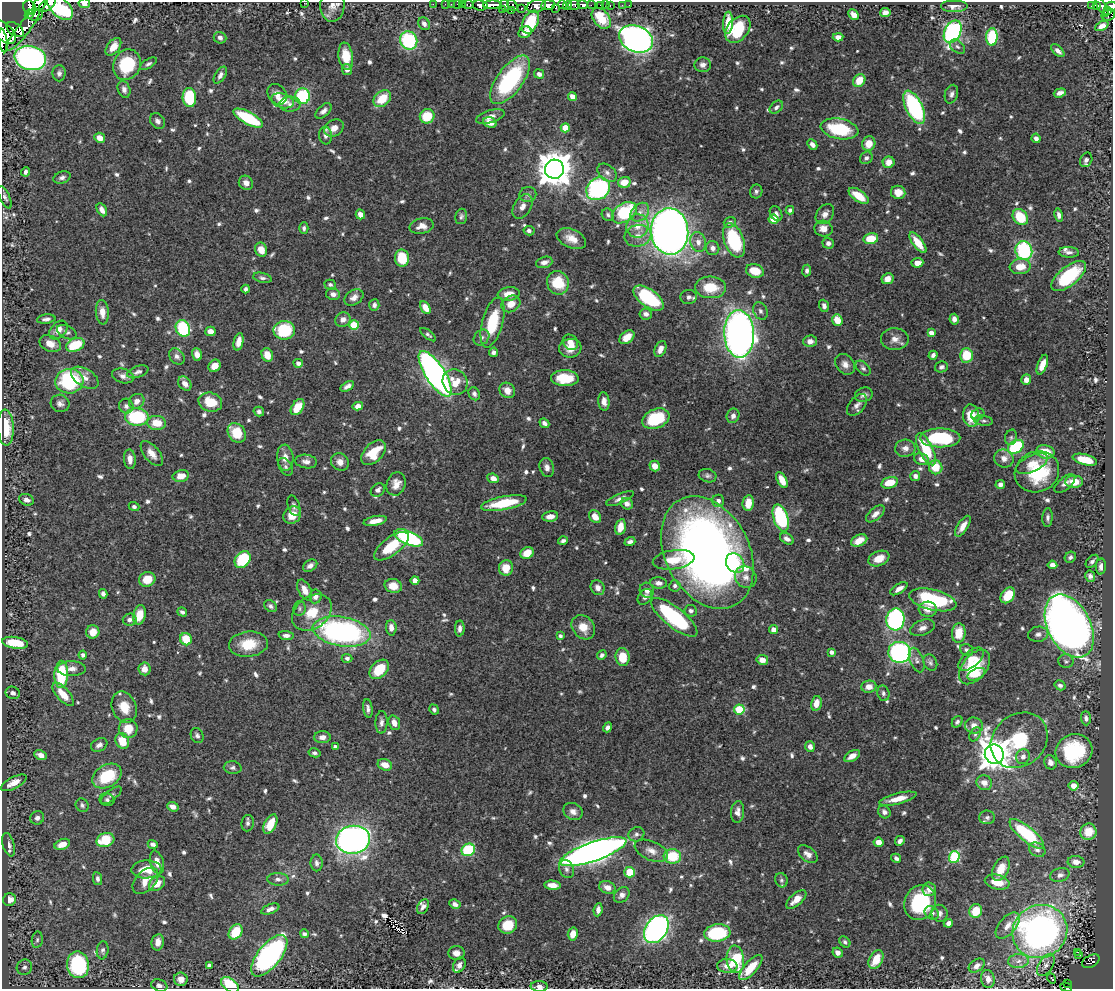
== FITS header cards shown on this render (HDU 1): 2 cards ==
NAXIS1  =                 1111
NAXIS2  =                  987

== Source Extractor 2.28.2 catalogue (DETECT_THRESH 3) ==
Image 1111 x 987 px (HDU 1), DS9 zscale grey, 1 PNG px = 1 image px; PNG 1115 x 991 px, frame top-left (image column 1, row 987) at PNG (2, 2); each listed source drawn as its Kron ellipse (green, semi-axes under 4 px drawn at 4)
Background 0.687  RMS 0.011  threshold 0.0322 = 3 sigma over >= 5 px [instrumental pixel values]
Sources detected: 763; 5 with non-positive FLUX_AUTO (blend fragments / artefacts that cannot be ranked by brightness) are neither listed nor drawn; of the other 758, the 500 brightest by FLUX_AUTO listed and drawn (258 fainter detections omitted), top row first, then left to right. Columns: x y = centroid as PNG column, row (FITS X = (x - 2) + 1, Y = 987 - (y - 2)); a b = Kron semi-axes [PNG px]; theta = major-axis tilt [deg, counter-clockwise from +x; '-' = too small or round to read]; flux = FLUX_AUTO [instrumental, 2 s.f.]
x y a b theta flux
84 3 6 4 -8 6.2
304 3 2 2 - 4.2
40 4 7 5 51 630
433 4 2 2 - 9.9
445 4 2 2 - 9
451 4 2 2 - 10
457 4 2 2 - 5
462 4 3 2 - 18
47 5 10 5 36 720
332 5 16 12 87 6
468 5 6 3 0 8
480 5 7 5 -9 430
492 5 9 4 1 470
504 5 6 3 -75 31
513 5 6 3 -55 87
548 5 7 5 4 520
562 5 4 3 - 220
568 5 5 4 - 120
574 5 6 5 - 230
583 5 5 3 - 230
591 5 2 2 - 35
600 5 3 2 - 20
605 5 2 2 - 4.3
610 5 3 2 - 15
622 5 3 2 - 4.4
629 5 2 2 - 3.5
1092 5 3 3 - 28
1097 5 4 3 - 92
536 6 10 6 16 480
954 6 14 6 0 4.5
1111 6 5 4 - 180
60 7 16 9 -44 100
1102 7 11 3 -62 150
30 8 8 6 -61 220
521 8 3 3 - 24
555 8 3 2 - 44
502 9 2 2 - 13
511 10 3 2 - 57
1107 10 4 3 - 120
885 13 5 4 - 4.5
29 14 5 4 - 280
35 15 8 6 9 220
854 15 6 5 - 5.7
1108 15 7 6 - 150
601 18 12 8 -51 17
530 22 12 7 64 26
728 23 11 5 86 14
424 24 7 5 -58 3.3
1102 26 7 4 26 4.3
738 29 15 10 50 31
15 30 9 6 -36 270
23 30 26 6 52 660
4 32 14 8 -44 830
525 32 7 5 30 4.5
953 32 12 8 63 140
838 37 5 4 - 4.5
992 37 9 5 86 44
220 38 6 5 - 2.9
636 39 18 13 -23 460
3 40 12 4 -80 710
409 41 9 8 - 65
113 47 10 6 53 9.5
957 47 8 6 -38 2.1
1058 51 8 4 -43 3.1
346 56 13 7 -81 16
30 58 16 12 -14 240
148 64 9 4 31 2
127 65 16 13 62 38
703 65 8 7 - 3.4
347 69 5 5 - 3.7
59 73 8 6 90 2.4
539 74 5 4 - 3.1
220 75 9 5 58 3
510 80 28 13 53 96
859 81 7 5 53 14
124 89 9 6 -72 3.3
1060 93 6 4 18 3.2
277 94 11 9 -52 5.7
951 94 9 6 74 2.8
302 96 8 7 - 49
572 96 4 4 - 7.4
189 97 9 6 -84 46
382 99 10 7 40 17
283 101 11 7 -16 12
290 104 11 7 1 3.7
776 107 8 5 43 2.3
914 107 18 8 -64 92
323 111 10 5 43 3.2
427 116 7 7 - 21
490 117 15 6 17 5.7
248 118 16 6 -28 56
157 121 8 7 - 2.7
490 122 7 5 -17 7.1
334 128 10 8 32 6.1
565 128 4 4 - 17
840 129 19 10 -10 40
326 135 9 6 -87 2.9
100 138 5 5 - 7.1
1036 138 5 4 - 2.6
812 144 6 4 -45 3.4
869 144 7 6 - 10
866 158 7 5 39 2.4
1086 160 7 6 - 3.2
889 162 6 5 - 6.4
554 169 9 9 - 1800
25 172 4 3 - 2.1
607 173 11 7 -41 3.5
62 177 9 6 19 2.4
624 182 6 5 - 10
246 183 7 6 - 4.1
598 189 13 10 36 100
756 191 7 6 - 1.9
898 192 7 6 - 8.2
528 194 8 7 - 2.6
859 196 11 5 -35 13
5 197 12 5 -66 2.2
522 207 13 8 58 5.2
102 210 7 4 -63 3.9
790 210 4 4 - 2.2
640 212 10 7 46 4.7
624 213 13 9 35 57
776 213 8 5 -59 2.4
360 214 5 4 - 4.5
825 214 11 8 53 4.2
608 215 6 5 - 1.8
1059 215 7 4 -79 2.5
461 216 8 5 74 1.9
1020 217 9 7 -51 25
773 219 5 4 - 19
730 222 6 5 - 2.5
422 226 12 7 10 6.9
637 226 12 11 - 9.5
304 228 6 4 90 1.8
823 229 9 8 - 6.3
529 231 5 4 - 2
670 231 23 18 -86 650
638 236 13 10 13 8.4
571 239 15 9 -24 8.8
871 239 7 5 13 18
734 240 18 10 -70 56
698 242 10 7 -76 4.9
828 243 6 5 - 2.5
918 243 12 5 -53 14
713 248 7 6 - 3.1
261 250 7 6 - 9.3
1024 250 9 8 - 78
1069 252 10 5 -3 2.8
402 258 8 7 - 23
544 262 8 5 17 3.8
917 263 6 4 5 7.1
1020 267 11 7 6 12
807 270 6 4 82 2.1
755 271 9 6 -16 13
1069 276 21 9 39 50
262 278 9 5 -13 2.2
887 279 6 5 - 5.8
558 283 12 11 - 23
330 285 6 5 - 1.8
711 287 15 10 -3 18
246 289 4 4 - 2.2
333 294 7 5 -11 3.2
509 294 11 7 7 8
354 297 10 7 33 4.5
689 297 8 7 - 2.9
648 298 18 9 -36 58
511 304 10 8 28 8.3
374 305 6 5 - 2.6
824 306 6 4 -72 2.8
425 308 7 4 -58 7.1
760 311 9 7 -64 2.6
102 312 12 6 -85 7
646 314 6 5 - 3.2
46 319 9 4 7 2.5
954 319 5 4 - 3.7
343 320 8 7 - 4.3
837 320 6 5 - 11
493 322 26 10 75 34
354 325 5 5 - 30
183 328 8 7 - 51
58 330 11 7 45 6.5
284 330 11 9 1 40
210 331 5 5 - 5.5
67 332 10 6 -24 2.1
931 333 4 4 - 4.9
739 334 24 15 -88 500
428 335 9 4 -38 1.8
482 337 9 7 45 2.3
627 337 8 5 39 9.9
895 339 14 11 -1 5.6
810 341 7 6 - 4.3
239 342 9 5 78 6.7
570 342 8 7 - 6.3
50 344 11 8 -25 7.3
75 345 9 6 24 28
570 348 11 9 8 8.2
660 349 8 5 66 5.3
493 352 5 4 - 2.4
197 354 6 5 - 4.8
267 355 7 5 -67 8.3
933 355 4 4 - 2.5
966 355 7 6 - 22
177 356 9 6 -50 3.2
298 363 4 4 - 2.8
845 364 11 8 -52 4.7
1042 365 10 4 69 9.2
215 366 6 5 - 7.3
941 367 6 5 - 2
863 368 9 5 -45 2
138 372 11 5 20 2.5
435 374 26 9 -57 410
123 376 11 7 -16 3.8
85 378 15 9 -32 5.6
565 378 14 8 -2 23
1026 380 5 4 - 5.1
69 381 14 12 7 73
455 382 13 12 - 13
185 384 8 6 -49 5.4
347 386 7 4 30 2.7
507 390 8 7 - 6.2
474 394 7 5 -60 2.2
864 395 9 7 17 3.3
137 401 8 7 - 5.4
604 401 9 5 -85 4.2
210 402 12 9 -17 16
60 403 9 8 - 3.5
857 405 12 7 49 3.7
126 406 7 7 - 3
358 406 5 4 - 4.4
298 407 9 5 55 14
259 411 5 5 - 2.2
978 414 7 5 31 2
733 416 7 6 - 2.9
971 416 11 8 -85 19
137 417 12 8 -1 63
656 419 14 9 21 38
984 421 9 5 -8 1.9
157 423 9 7 -5 14
544 423 5 4 - 3
6 428 18 8 -87 21
237 433 10 8 -53 21
1011 437 8 6 74 1.8
940 438 20 9 0 51
1016 447 9 6 34 63
905 448 10 8 4 4.4
926 449 17 7 -64 30
1045 452 9 6 -11 17
373 453 15 9 46 23
152 454 15 7 -51 6.9
285 458 13 8 -85 6.5
1004 458 10 9 - 5.1
130 459 10 6 -85 5.5
921 459 8 5 -19 4.9
1085 460 12 5 -15 19
306 462 11 6 -7 3.9
340 462 9 8 - 5.4
1032 464 17 8 25 9.9
655 466 5 5 - 7.6
286 467 10 6 -59 2.2
547 467 9 7 -74 3.7
936 467 7 6 - 16
1037 472 22 20 24 46
181 476 8 6 12 8
708 476 9 6 -15 2.2
915 476 5 5 - 2.5
493 478 6 4 -23 5
782 480 9 4 -62 9.1
1074 482 9 6 2 11
889 483 8 5 15 13
396 484 12 9 71 6.6
1065 484 12 6 39 3.6
1000 485 5 4 - 2.5
378 490 7 6 - 2.8
620 499 15 5 24 3.6
26 500 7 5 -22 3.5
718 501 6 6 - 3.9
504 503 23 6 11 28
748 503 8 5 80 9.3
627 504 6 5 - 3.7
294 506 10 6 -70 2.6
134 507 5 4 - 1.9
875 514 11 5 40 4.1
292 515 9 8 - 10
550 516 8 5 8 5.1
595 517 7 5 -52 6.8
781 518 14 7 -71 74
1048 518 9 5 86 2.3
375 521 12 4 11 7.9
963 526 12 5 57 6
620 527 8 5 77 7.8
409 538 15 6 -23 110
787 539 7 5 -33 3.6
563 541 5 4 - 2.2
859 541 8 5 24 9.4
630 542 5 4 - 2.9
391 546 20 9 37 25
707 552 59 42 -62 610
527 553 7 5 32 10
1070 557 6 5 - 2.2
879 558 11 7 23 9.8
243 560 9 7 51 45
674 560 21 9 8 16
1092 561 8 5 46 2.4
735 563 10 8 -52 15
1052 565 5 4 - 3.8
310 566 8 5 33 3.2
1101 566 8 5 87 3.7
506 568 8 7 - 11
1090 576 6 5 - 3.1
746 577 11 10 - 5
147 579 8 7 - 14
415 580 4 4 - 6.2
659 583 8 5 -8 3.5
393 586 9 7 -15 10
675 586 6 5 - 2.2
598 588 8 6 -59 4.4
899 589 10 5 32 4.9
305 590 11 6 -64 7.6
647 590 8 7 - 4.2
103 594 5 4 - 2.4
1008 595 9 6 51 18
315 596 7 6 - 4.7
645 597 8 6 53 3.3
933 600 24 10 -14 68
270 606 7 5 -40 2.1
299 608 7 6 - 1.8
928 609 9 7 -6 7.2
691 611 6 6 - 2.4
182 612 5 4 - 1.9
312 613 22 16 36 21
140 615 10 6 77 14
674 617 28 10 -39 75
895 619 11 9 85 140
130 620 7 6 - 3
1069 626 34 21 -62 740
583 627 13 10 -51 10
391 628 8 5 -87 4.3
460 628 8 5 87 3.2
922 628 13 7 20 4.5
773 630 4 4 - 7.1
93 632 7 6 - 9.1
342 632 29 14 -10 190
959 633 9 6 83 15
1038 634 10 7 9 3
286 635 7 4 -5 3.4
560 636 4 4 - 1.9
186 639 6 5 - 18
15 643 13 6 -9 23
248 644 19 12 6 20
966 650 6 5 - 2.1
831 652 4 4 - 3.1
899 652 11 10 - 150
83 655 4 4 - 2.8
602 655 5 4 - 2.1
623 657 9 7 -84 15
347 658 5 4 - 1.8
971 659 15 8 39 8
762 660 6 5 - 5.8
917 660 13 7 -69 3.6
1066 661 7 7 - 2
930 662 8 6 -62 2.1
975 667 20 12 51 31
72 669 14 7 1 5.2
144 669 6 6 - 5.7
379 669 11 7 46 22
61 674 13 7 88 46
976 674 9 5 26 5.6
1060 685 5 4 - 2.4
869 687 7 6 - 6.4
13 693 7 6 - 2.8
883 693 8 6 -75 2.2
63 694 14 6 -49 12
816 703 7 5 78 7.5
124 707 16 12 -67 14
368 709 9 4 -82 2.5
434 709 5 4 - 2.1
739 709 5 5 - 42
1086 718 7 5 -87 2.3
381 722 11 6 88 3.1
957 722 6 5 - 1.9
394 723 7 5 -70 5
974 726 9 8 - 6
607 727 5 4 - 2.4
128 728 9 9 - 12
975 734 7 5 62 1.8
197 736 8 6 -63 2.1
322 737 8 6 2 4.5
1019 740 30 25 41 44
122 741 8 6 -60 15
99 745 8 6 27 2.8
335 746 4 3 - 2.2
810 747 5 4 - 3.3
1074 751 18 17 - 54
315 753 6 4 -13 2
994 754 10 9 - 1300
41 755 6 4 -24 4.7
852 756 9 5 30 6
1023 757 7 7 - 3.4
1050 762 7 6 - 3.4
385 765 7 5 -20 9
233 768 9 6 -4 2.3
107 776 16 11 31 34
14 783 14 6 27 7.1
984 783 8 7 - 5
1074 786 5 4 - 6.2
111 795 12 5 38 2.3
898 799 19 5 14 11
107 800 7 6 - 2.1
82 805 7 6 - 1.9
173 807 6 4 -22 4.3
573 811 10 8 -27 4.4
737 812 11 6 86 4.2
884 812 7 6 - 3.1
987 817 8 7 - 2.5
37 818 7 6 - 3
248 823 8 6 80 2.2
270 824 10 6 62 15
1088 832 8 8 - 14
636 834 8 7 - 2.5
1027 834 22 7 -40 56
105 840 9 7 17 29
353 840 17 14 8 410
900 841 5 4 - 2.9
878 842 5 4 - 6.2
62 844 8 5 22 9.2
153 844 5 4 - 2.5
9 845 12 6 -74 3.8
468 850 7 6 - 49
1037 850 9 6 -31 2.9
651 851 18 9 -23 6.8
593 852 35 9 19 700
808 854 11 7 -39 4.3
672 856 9 7 -5 26
954 857 6 5 - 64
896 858 5 4 - 2.1
157 862 12 6 -74 6.3
1076 862 8 6 -3 5.1
317 863 8 6 -89 2.6
146 869 15 9 2 14
566 869 9 7 -67 2.8
1001 869 13 7 64 9.5
630 872 5 5 - 18
1060 875 10 6 16 3
98 879 6 4 -79 2.5
278 879 10 6 -2 3.1
781 880 7 6 - 1.8
145 881 16 10 46 10
997 882 12 7 -12 12
157 884 9 6 40 8.8
552 885 8 4 -6 6.2
607 887 8 6 -21 5.1
929 889 7 7 - 4.8
622 895 9 6 44 3.6
796 899 12 6 42 8.2
9 900 6 6 - 7.5
920 903 18 15 64 57
455 904 6 4 -29 3.1
423 907 8 5 62 3.7
270 909 9 4 21 3.5
598 910 7 4 83 3.5
976 911 7 6 - 18
932 913 8 6 -42 3.1
939 913 8 8 - 3.2
948 923 5 4 - 3.6
508 925 9 8 - 18
1008 925 15 8 50 6.8
656 929 15 10 55 280
1040 931 28 26 31 280
236 932 8 6 55 23
717 933 13 8 6 51
304 934 4 4 - 2
573 934 6 5 - 7
37 940 8 5 80 1.9
158 942 8 6 80 5.2
845 942 6 4 -44 1.9
103 950 9 6 83 2.1
838 952 5 4 - 4
1077 952 3 2 - 2.6
456 953 8 7 - 4.8
1079 955 3 3 - 1.9
269 956 25 11 51 190
735 959 14 8 -83 45
876 960 10 6 61 16
1018 961 10 7 4 4.3
1091 961 9 6 29 110
78 965 13 11 -80 77
210 965 4 4 - 3
459 965 8 6 62 3.2
1046 965 12 7 58 3.6
727 966 10 6 -3 4.8
977 966 9 6 36 4
24 967 8 7 - 3
751 968 16 6 48 16
1052 978 5 3 - 4.5
181 979 7 6 - 5.2
988 979 9 7 -77 5
1068 983 3 2 - 12
159 985 8 6 -18 2.3
230 985 10 6 -37 29
539 986 8 5 -3 3.9
1066 987 6 3 -16 43
At the frame edge (FLAGS 8, measured only in part): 11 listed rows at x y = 84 3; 304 3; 40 4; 47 5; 1111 6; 60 7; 4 32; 3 40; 230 985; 539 986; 1066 987
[258 fainter detections neither listed nor drawn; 5 non-positive-flux detections neither listed nor drawn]